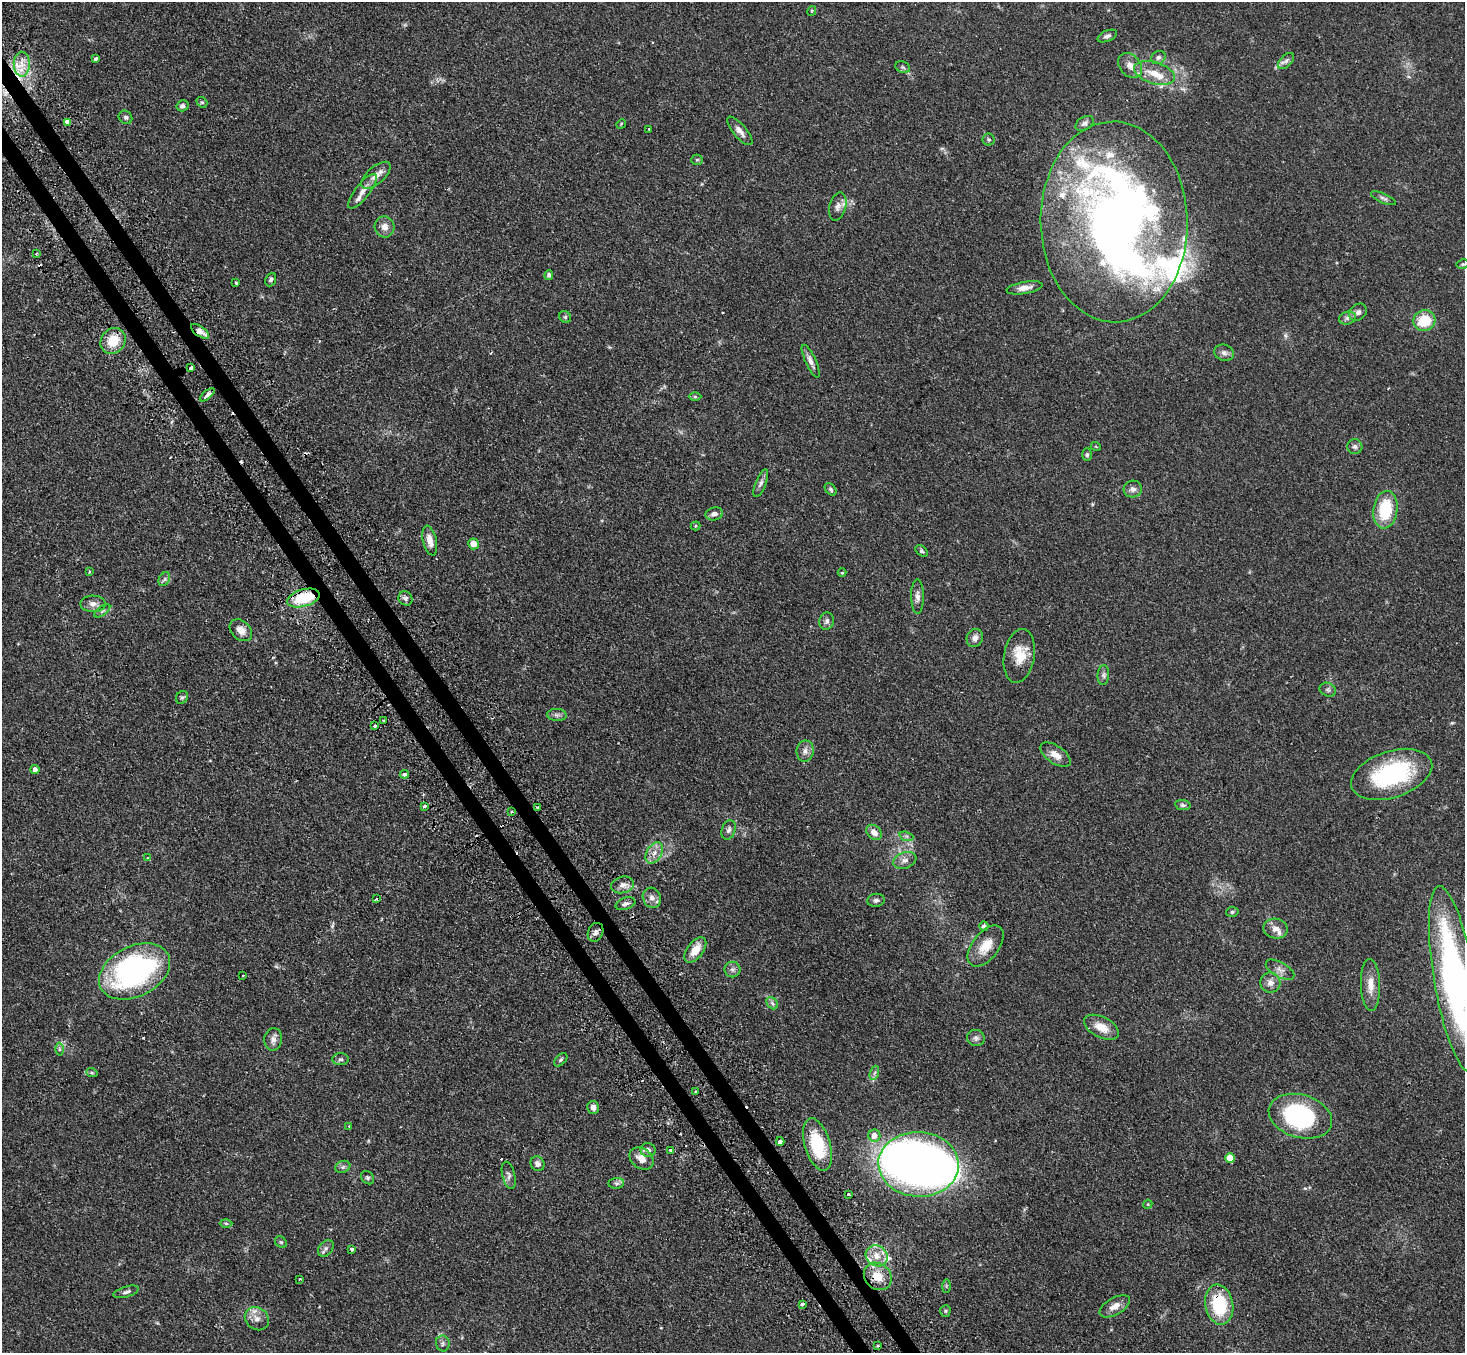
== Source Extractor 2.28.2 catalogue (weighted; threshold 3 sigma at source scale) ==
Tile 11 of 4 x 4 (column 3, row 3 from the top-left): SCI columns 2960-4422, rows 1663-3013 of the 5918 x 5887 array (HDU 1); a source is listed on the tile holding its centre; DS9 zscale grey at full resolution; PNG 1467 x 1355 px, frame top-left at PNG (2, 2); each listed source drawn as its Kron ellipse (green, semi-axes under 4 px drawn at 4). Shown black and unused: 2% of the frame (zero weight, under 2 of 3 exposures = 3% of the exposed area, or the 3 px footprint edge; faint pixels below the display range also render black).
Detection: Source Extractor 2.28.2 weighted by HDU 2 'WHT'; one run over the whole footprint, this tile lists its part. Background 0.0937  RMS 0.0062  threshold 0.0281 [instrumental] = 3 sigma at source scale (4.5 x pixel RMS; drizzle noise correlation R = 1.50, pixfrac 1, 0.05/0.05 arcsec/px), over >= 5 px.
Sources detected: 169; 3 inside a brighter object's white glare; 8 cosmic-ray / hot-pixel residue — neither listed nor drawn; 9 inside a brighter listed object's ellipse — not listed separately; the other 149 listed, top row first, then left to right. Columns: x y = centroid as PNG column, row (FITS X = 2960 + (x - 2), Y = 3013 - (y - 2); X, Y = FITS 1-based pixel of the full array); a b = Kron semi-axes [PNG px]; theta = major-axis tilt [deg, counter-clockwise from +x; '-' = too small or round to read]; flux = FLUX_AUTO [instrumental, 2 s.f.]
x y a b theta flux
812 11 5 4 - 0.59
1107 36 10 5 22 1.9
1158 57 7 6 - 1.7
96 59 4 3 - 2
1286 61 10 6 44 2.1
22 64 12 8 89 6.4
1130 65 14 10 -47 5
903 67 7 5 -22 1.3
1154 73 21 10 -17 9.7
202 102 6 5 - 0.89
183 106 6 5 - 2.3
125 117 7 6 - 1.3
67 122 4 3 - 14
1085 123 10 6 31 2
621 124 5 4 - 0.56
649 129 2 2 - 0.52
740 131 18 6 -50 3.7
989 139 6 6 - 1.1
697 160 5 5 - 0.82
376 175 18 8 41 5.3
362 191 21 7 52 4.7
1384 198 13 4 -23 1.7
838 206 14 8 75 3.4
1114 222 100 73 -89 520
384 227 11 9 -68 4.1
36 253 3 2 - 0.79
1463 264 6 4 10 1
549 275 5 4 - 1.3
271 280 7 5 66 1.3
236 283 3 3 - 1.1
1025 288 18 6 10 4.6
1358 312 9 7 40 2.4
565 317 6 5 - 1.1
1347 318 8 6 16 2.1
1424 321 11 10 - 17
200 331 10 5 -34 4.9
113 341 14 11 52 14
1224 353 10 8 -16 2.4
811 361 18 5 -65 3.4
191 368 4 3 - 2.8
207 395 9 3 40 8.6
695 397 6 4 -2 0.86
1096 447 5 3 - 0.57
1355 447 7 7 - 1.8
1087 455 6 5 - 1
761 483 15 5 68 2.3
831 489 7 5 -51 1.2
1133 489 9 8 - 2.8
1385 510 19 12 82 26
714 514 9 6 12 2.8
695 526 5 4 - 0.71
430 541 15 6 -77 5
473 544 5 5 - 6.5
922 551 7 5 -40 1.1
89 572 3 2 - 0.56
842 573 4 3 - 0.57
164 579 7 5 59 1.5
917 596 17 6 -90 3.1
303 598 17 8 15 25
405 598 7 6 - 1.9
93 604 12 8 -2 3.5
102 611 9 4 35 1.5
827 621 9 7 74 2.1
241 630 13 9 -42 5
975 638 9 8 - 3.3
1019 656 27 15 81 13
1103 675 10 5 86 1.7
1328 690 8 6 -24 1.5
182 697 7 5 52 1.2
557 715 10 6 -3 1.8
384 721 3 2 - 0.79
375 726 3 3 - 3.1
805 751 10 8 80 3.1
1055 755 17 9 -34 5.9
35 770 4 4 - 2.8
405 774 4 3 - 2.3
1392 774 42 23 18 68
1183 805 8 5 -9 1.3
424 806 3 3 - 1.2
538 807 4 3 - 0.74
512 812 3 3 - 1.2
729 830 10 6 70 2.1
874 832 8 6 -45 4.3
906 836 7 4 -18 1.3
654 853 11 7 60 4.2
148 858 4 3 - 8.3
905 860 12 8 21 3.2
623 885 11 8 12 3.9
652 898 10 9 - 3.6
376 899 3 3 - 3.3
876 900 8 6 7 1.6
625 904 10 6 20 2.4
1232 912 6 5 - 1.3
984 926 5 4 - 1.4
1275 929 12 10 -12 4.4
595 932 10 7 65 2.7
986 946 24 13 52 11
695 950 15 8 53 8.9
732 969 8 8 - 2.2
1280 970 16 7 -30 3.5
135 971 38 25 27 140
242 976 3 3 - 1.6
1454 979 94 20 -80 220
1270 983 10 10 - 3.8
1370 985 26 9 -88 7.7
772 1003 7 5 -47 1.5
1101 1027 19 10 -27 8.9
976 1038 9 8 - 2.2
273 1039 11 9 84 3.1
59 1049 6 4 90 1.1
341 1059 8 6 0 1.5
561 1060 8 5 45 1.2
92 1073 6 3 -19 0.72
874 1073 7 4 70 1.3
696 1092 4 3 - 1.5
593 1107 6 5 - 3.1
1300 1116 32 21 -16 69
349 1126 3 3 - 0.55
874 1136 6 6 - 5.3
780 1141 4 3 - 4.5
817 1145 27 12 -74 33
648 1150 7 7 - 2.7
670 1150 3 3 - 2.1
641 1158 13 10 -37 6.6
1230 1158 5 4 - 11
538 1164 7 6 - 2.7
919 1164 40 32 -3 470
343 1167 8 6 22 1.5
509 1175 14 6 -76 2.2
368 1178 7 6 - 1.4
616 1183 8 5 5 1.7
848 1194 3 2 - 0.68
1148 1204 5 3 - 0.5
226 1223 6 4 -2 0.81
281 1242 6 5 - 0.88
326 1248 9 6 50 1.9
352 1249 3 3 - 8.2
877 1256 11 10 - 6.6
878 1276 15 12 -42 11
300 1279 3 2 - 1.1
946 1286 7 4 89 0.88
126 1292 13 5 16 2
802 1304 4 3 - 3.2
1219 1305 20 14 -80 31
1115 1306 17 8 30 5.6
945 1311 6 5 - 0.88
257 1319 13 11 -40 4.9
443 1343 8 7 - 1.6
878 1346 4 2 - 0.64
Overlapping masked pixels (flux is a lower limit): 6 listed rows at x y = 1114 222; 200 331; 303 598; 135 971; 878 1276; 1219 1305
Isophote crosses this tile's border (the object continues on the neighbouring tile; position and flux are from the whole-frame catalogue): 1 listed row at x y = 1454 979